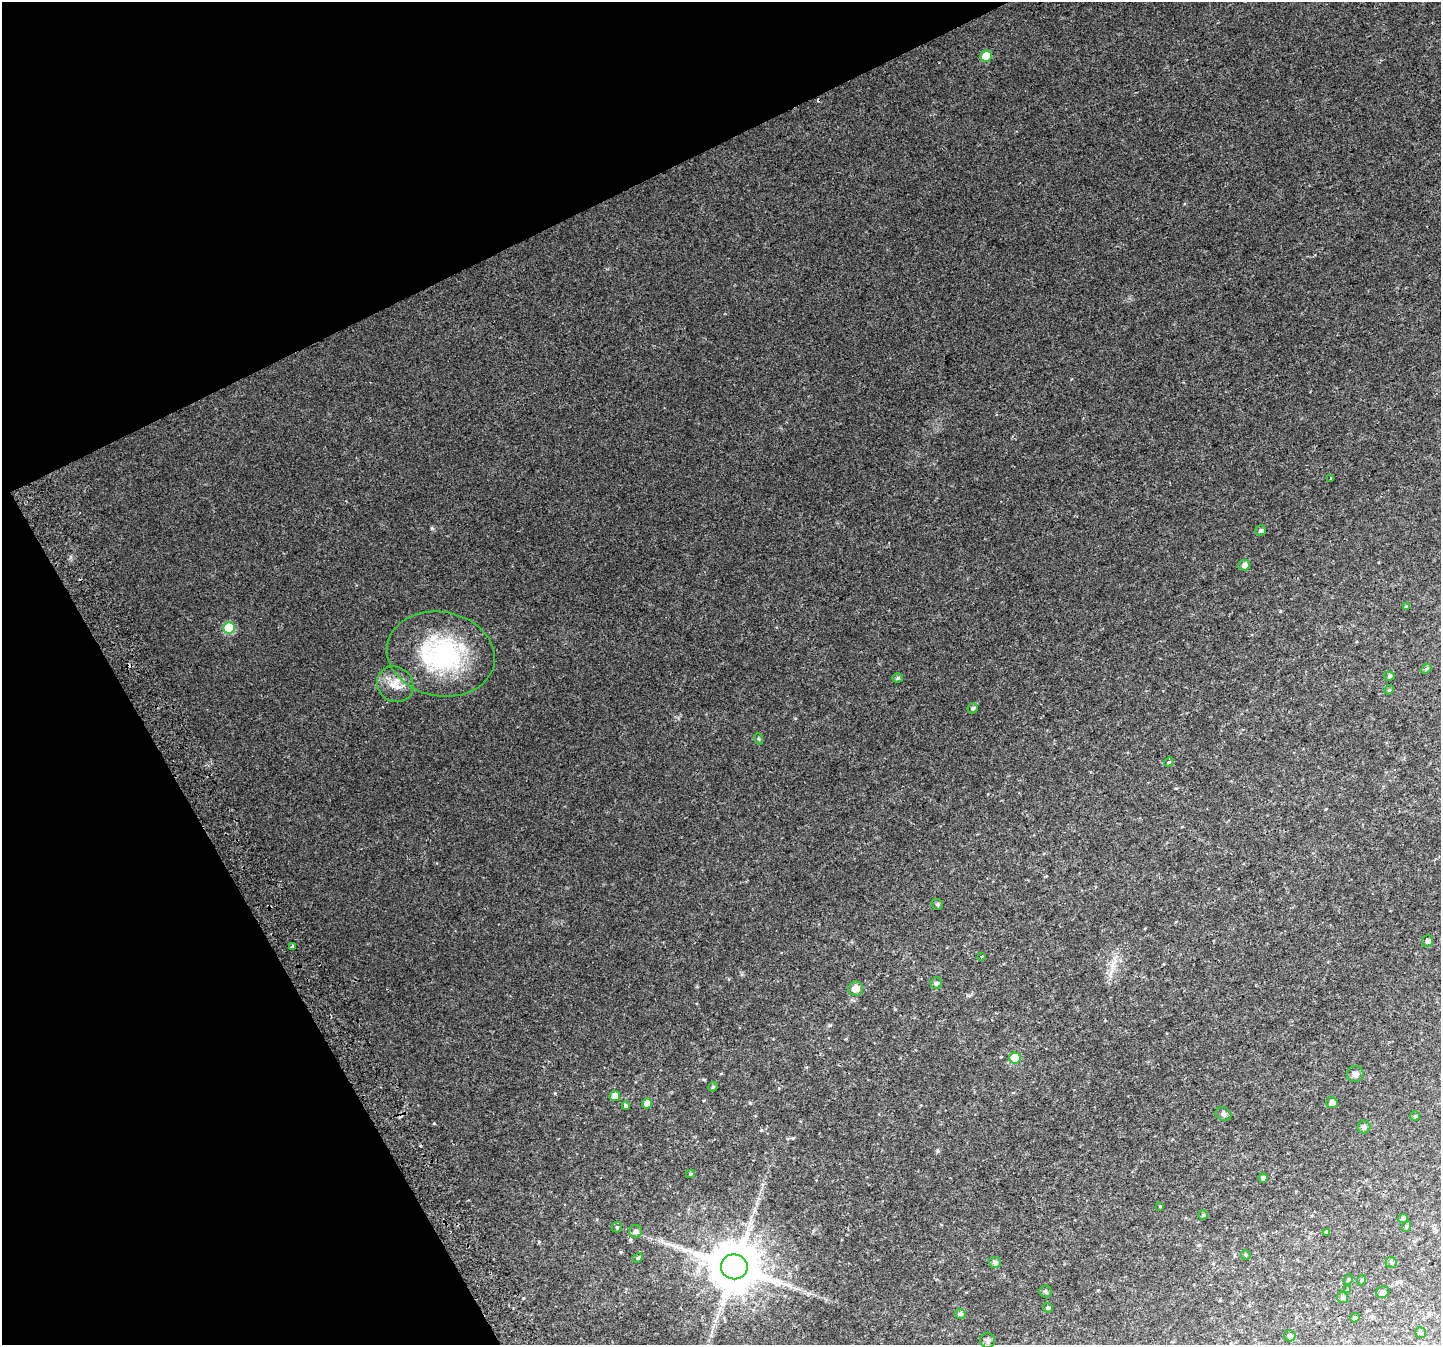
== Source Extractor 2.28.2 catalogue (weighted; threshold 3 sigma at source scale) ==
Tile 5 of 4 x 4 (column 1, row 2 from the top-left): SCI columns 42-1480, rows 2868-4210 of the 5835 x 5676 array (HDU 1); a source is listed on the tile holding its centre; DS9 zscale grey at full resolution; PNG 1443 x 1347 px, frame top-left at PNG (2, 2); each listed source drawn as its Kron ellipse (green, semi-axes under 4 px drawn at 4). Shown black and unused: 24% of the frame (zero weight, under 2 of 3 exposures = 2% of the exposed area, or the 3 px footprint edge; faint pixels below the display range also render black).
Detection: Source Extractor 2.28.2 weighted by HDU 2 'WHT'; one run over the whole footprint, this tile lists its part. Background 0.0434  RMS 0.0093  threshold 0.042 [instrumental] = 3 sigma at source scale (4.5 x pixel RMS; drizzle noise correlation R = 1.50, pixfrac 1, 0.0396/0.0396 arcsec/px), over >= 5 px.
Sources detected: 58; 1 long thin detection or spike segment (spike, bleed or trail) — neither listed nor drawn; the other 57 listed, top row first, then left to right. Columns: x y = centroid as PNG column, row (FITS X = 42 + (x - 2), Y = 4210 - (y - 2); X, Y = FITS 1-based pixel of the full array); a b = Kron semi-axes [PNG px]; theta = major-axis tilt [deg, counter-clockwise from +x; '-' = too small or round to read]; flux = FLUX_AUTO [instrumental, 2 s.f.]
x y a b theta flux
986 56 5 5 - 18
1330 478 3 2 - 0.51
1261 530 5 5 - 1.7
1244 565 6 5 - 3.7
1406 606 3 3 - 1.6
229 628 6 5 - 43
441 654 54 42 -11 110
1426 669 5 4 - 1.3
1389 676 5 4 - 1.3
898 678 5 4 - 1.4
395 684 19 17 -41 13
1389 690 5 4 - 1.1
973 708 5 5 - 1.7
759 739 6 3 -71 0.99
1169 762 5 4 - 0.96
937 904 6 5 - 1.2
1427 941 6 5 - 1.9
293 947 3 3 - 4.7
982 956 3 2 - 0.67
936 983 6 5 - 1.7
855 989 7 7 - 7
1015 1058 5 5 - 23
1355 1074 8 8 - 3.6
713 1087 5 4 - 1.2
615 1096 5 5 - 5.3
647 1103 5 5 - 4.6
1332 1103 6 5 - 4.6
626 1106 4 4 - 1.7
1223 1114 8 6 -31 2.1
1415 1116 5 5 - 1.1
1364 1127 6 6 - 1.7
690 1174 4 3 - 1.3
1263 1178 4 4 - 2.4
1160 1206 4 3 - 0.68
1203 1215 5 5 - 1.1
1403 1218 5 4 - 1.9
1407 1226 5 3 - 0.91
617 1227 5 5 - 1.2
636 1231 6 6 - 2.5
1327 1232 4 4 - 2.2
1246 1255 5 4 - 1.1
638 1258 5 4 - 1.1
995 1262 6 5 - 2.7
1391 1262 6 5 - 1.7
734 1267 13 12 - 4900
1348 1280 5 4 - 1.3
1362 1280 5 3 - 0.84
1348 1290 4 4 - 0.74
1045 1291 6 6 - 1.5
1383 1292 7 5 37 2.3
1343 1297 6 5 - 2.1
1048 1308 5 4 - 1.6
960 1314 5 5 - 2.4
1355 1318 5 4 - 1.2
1421 1333 5 5 - 1.6
1290 1336 6 5 - 1.9
987 1340 7 7 - 2.3
Unlisted compact peaks at least as high as the median listed source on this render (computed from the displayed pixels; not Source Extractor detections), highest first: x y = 432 528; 434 1123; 70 557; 539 1242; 761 1130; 750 1103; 523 1298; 1280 611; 895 1009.